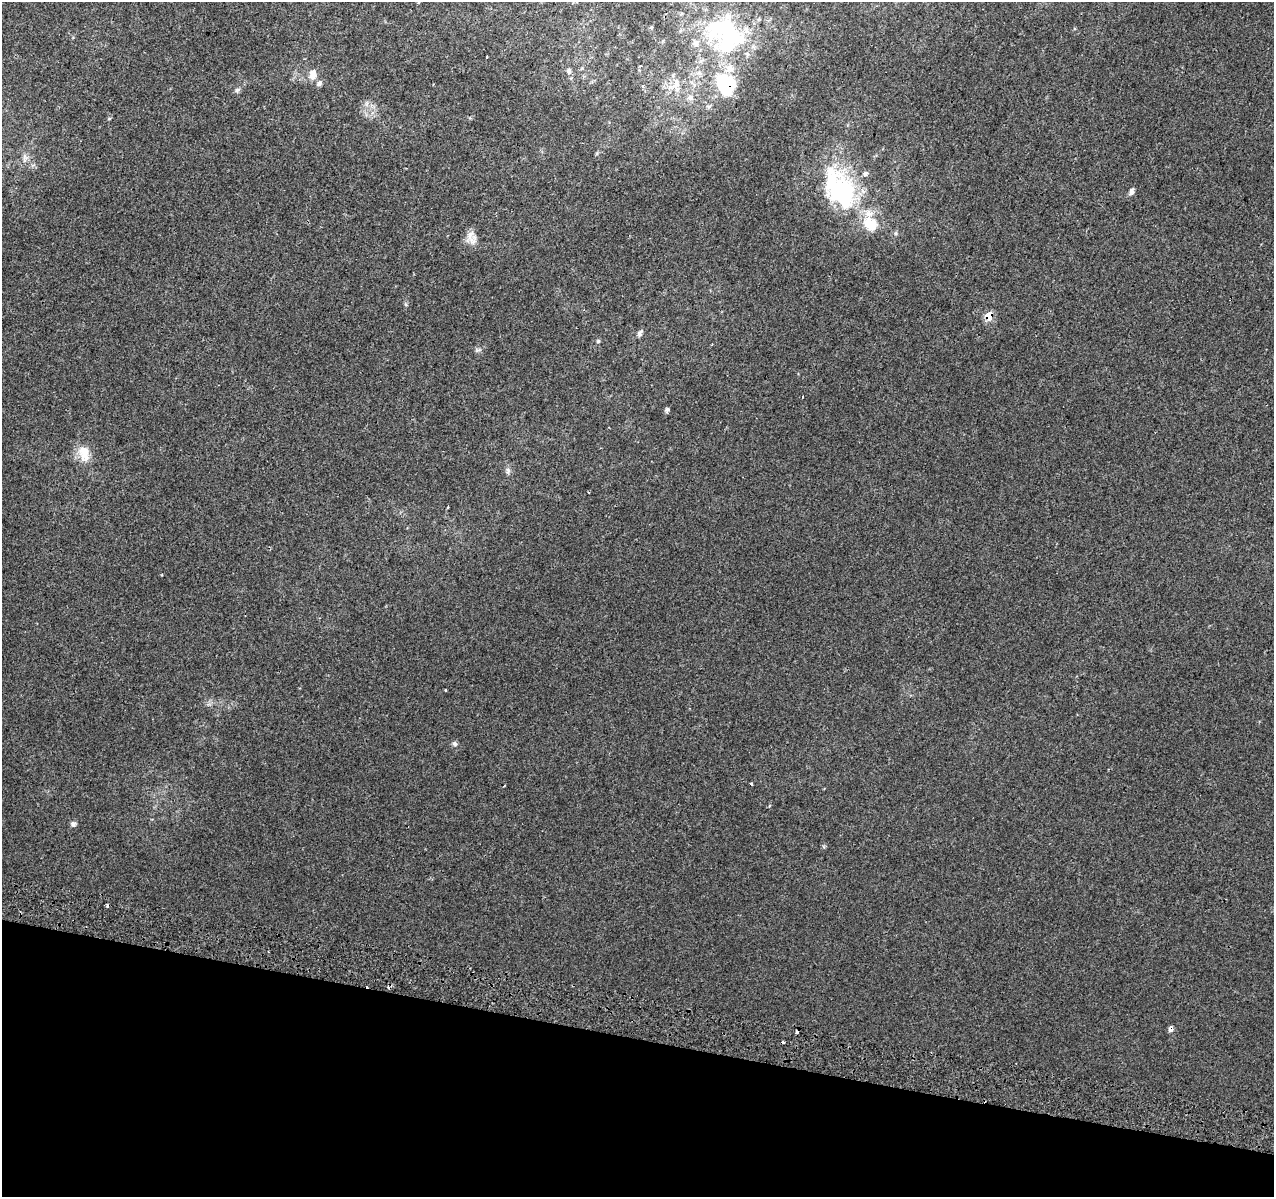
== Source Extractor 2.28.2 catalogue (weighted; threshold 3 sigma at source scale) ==
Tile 15 of 4 x 4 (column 3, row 4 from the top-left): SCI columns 2564-3835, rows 325-1519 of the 5117 x 5367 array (HDU 1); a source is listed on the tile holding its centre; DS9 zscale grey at full resolution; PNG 1276 x 1199 px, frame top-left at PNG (2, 2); no overlay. Shown black and unused: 13% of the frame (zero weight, under 2 of 3 exposures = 2% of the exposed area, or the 3 px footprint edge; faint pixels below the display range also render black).
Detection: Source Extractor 2.28.2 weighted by HDU 2 'WHT'; one run over the whole footprint, this tile lists its part. Background 0.0025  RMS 0.0034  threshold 0.0154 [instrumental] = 3 sigma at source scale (4.5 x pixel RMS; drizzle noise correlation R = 1.50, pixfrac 1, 0.0396/0.0396 arcsec/px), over >= 5 px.
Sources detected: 37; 3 cosmic-ray / hot-pixel residue — not listed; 3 inside a brighter listed object's ellipse — not listed separately; the other 31 listed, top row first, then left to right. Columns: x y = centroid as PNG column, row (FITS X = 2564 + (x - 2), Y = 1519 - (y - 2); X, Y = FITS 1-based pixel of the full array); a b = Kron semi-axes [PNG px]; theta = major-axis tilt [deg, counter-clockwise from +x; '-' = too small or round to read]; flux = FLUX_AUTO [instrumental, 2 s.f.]
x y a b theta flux
651 27 5 5 - 0.42
726 35 58 44 -38 54
487 57 3 2 - 0.41
568 71 8 6 -63 0.92
312 74 13 9 -89 2.6
319 83 8 7 - 0.98
675 84 21 10 40 4.7
643 85 4 4 - 0.45
727 85 20 17 -61 24
237 90 7 6 - 0.78
690 98 8 8 - 1.5
709 106 7 5 13 0.71
25 158 9 6 -85 1.1
840 190 51 32 -61 45
1131 192 8 5 82 1.2
896 233 6 4 71 0.47
470 235 19 7 67 2.6
989 316 7 6 - 6.3
640 333 8 6 68 1.1
598 341 5 4 - 0.52
803 397 3 2 - 0.28
667 410 6 5 - 0.72
84 453 24 13 -80 5.8
508 471 9 6 -86 0.97
448 507 3 2 - 0.32
455 744 7 6 - 0.81
751 784 3 3 - 2.1
504 785 3 2 - 0.4
769 805 4 3 - 0.49
73 824 7 6 - 0.99
1170 1029 7 5 88 1
Overlapping masked pixels (flux is a lower limit): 3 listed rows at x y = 727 85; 989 316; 1170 1029
Unlisted compact peaks at least as high as the median listed source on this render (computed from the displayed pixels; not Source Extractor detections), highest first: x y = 406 304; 445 690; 477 350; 109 119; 161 575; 597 153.